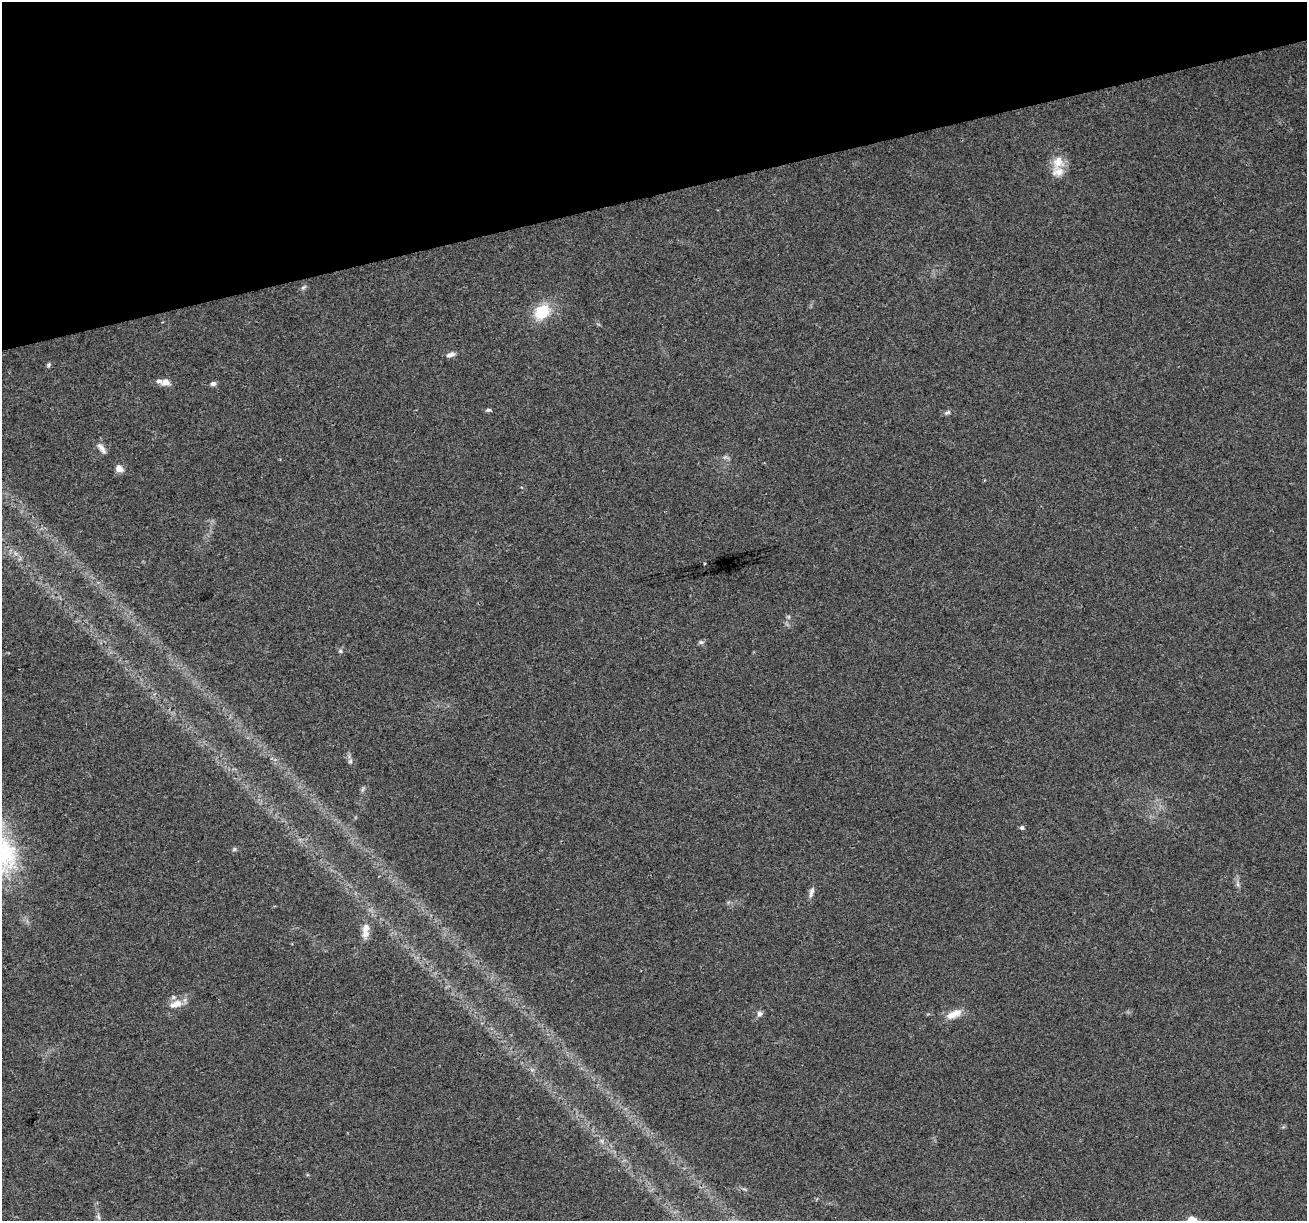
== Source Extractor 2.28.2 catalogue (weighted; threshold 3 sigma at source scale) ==
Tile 3 of 4 x 4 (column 3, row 1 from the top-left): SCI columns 2613-3917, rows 3760-4978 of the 5223 x 5030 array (HDU 1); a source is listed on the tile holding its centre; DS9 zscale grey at full resolution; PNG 1309 x 1223 px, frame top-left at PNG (2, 2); no overlay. Shown black and unused: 16% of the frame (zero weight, under 3 of 4 exposures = <1% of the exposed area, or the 3 px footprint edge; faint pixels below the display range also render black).
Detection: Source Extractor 2.28.2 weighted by HDU 2 'WHT'; one run over the whole footprint, this tile lists its part. Background 0.0571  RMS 0.0043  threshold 0.0194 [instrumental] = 3 sigma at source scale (4.5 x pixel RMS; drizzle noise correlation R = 1.50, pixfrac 1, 0.0396/0.0396 arcsec/px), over >= 5 px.
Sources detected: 29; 3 inside a brighter listed object's ellipse — not listed separately; the other 26 listed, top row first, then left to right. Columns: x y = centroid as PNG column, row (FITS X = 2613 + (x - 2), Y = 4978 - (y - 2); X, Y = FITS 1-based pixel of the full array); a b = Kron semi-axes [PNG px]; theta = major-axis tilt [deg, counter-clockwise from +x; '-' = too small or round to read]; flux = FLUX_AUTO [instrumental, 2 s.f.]
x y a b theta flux
1058 161 20 16 76 6.9
304 287 8 4 27 0.83
542 312 20 15 45 14
451 354 12 6 17 1.8
49 365 6 5 - 0.75
165 382 12 9 -2 2.6
213 383 5 4 - 1.7
488 410 7 4 0 0.82
947 412 10 5 24 1
102 448 16 6 -54 2.3
119 468 11 8 -41 2.5
701 642 7 5 -19 0.88
340 651 6 5 - 0.81
350 761 6 5 - 0.82
362 789 8 3 71 0.76
1022 827 5 5 - 0.83
234 849 6 4 71 0.63
4 851 74 26 -67 41
1238 884 7 4 -89 1
811 892 15 6 78 1.8
366 928 13 9 67 3.4
176 1004 17 9 18 5.1
760 1014 8 7 - 1.4
954 1014 21 9 25 5.2
98 1217 8 5 -70 1.1
1192 1219 12 8 -11 3.4
Isophote crosses this tile's border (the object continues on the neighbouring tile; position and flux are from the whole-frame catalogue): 2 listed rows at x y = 4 851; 1192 1219